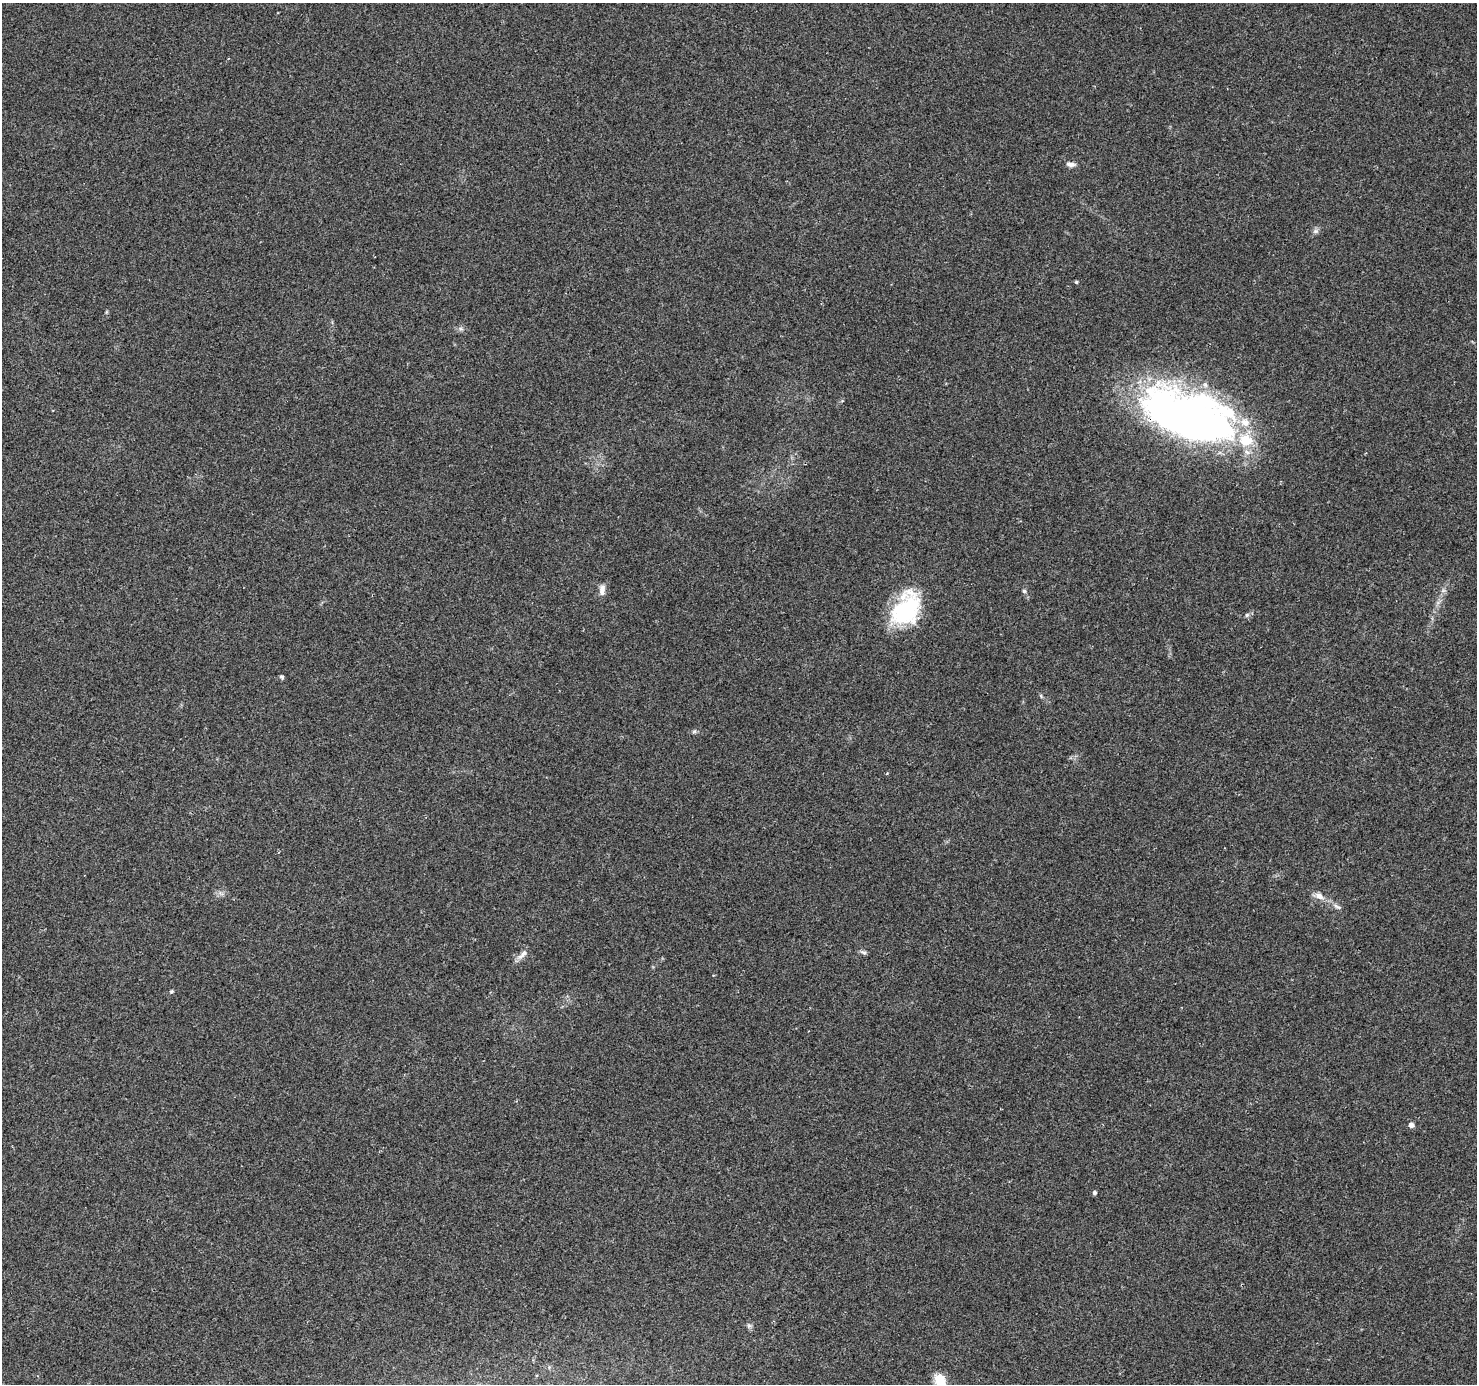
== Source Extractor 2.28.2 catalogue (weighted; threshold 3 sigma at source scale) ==
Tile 7 of 4 x 4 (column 3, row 2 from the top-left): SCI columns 2957-4431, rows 3018-4399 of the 5905 x 5969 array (HDU 1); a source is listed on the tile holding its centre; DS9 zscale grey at full resolution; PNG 1479 x 1386 px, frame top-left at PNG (2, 3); no overlay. Shown black and unused: <1% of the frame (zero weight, under 2 of 3 exposures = <1% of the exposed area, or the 3 px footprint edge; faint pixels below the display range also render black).
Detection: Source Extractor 2.28.2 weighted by HDU 2 'WHT'; one run over the whole footprint, this tile lists its part. Background 0.047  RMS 0.0058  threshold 0.0262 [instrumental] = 3 sigma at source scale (4.5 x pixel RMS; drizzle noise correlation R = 1.50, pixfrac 1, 0.0396/0.0396 arcsec/px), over >= 5 px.
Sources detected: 29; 4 inside a brighter object's white glare — not listed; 4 inside a brighter listed object's ellipse — not listed separately; the other 21 listed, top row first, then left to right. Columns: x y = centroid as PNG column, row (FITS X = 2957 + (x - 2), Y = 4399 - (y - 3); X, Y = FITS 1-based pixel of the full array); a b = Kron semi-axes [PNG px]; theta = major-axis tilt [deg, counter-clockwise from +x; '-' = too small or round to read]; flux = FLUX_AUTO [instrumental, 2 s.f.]
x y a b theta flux
1071 164 12 6 -8 2.6
1315 231 8 6 20 1.7
1076 282 4 4 - 0.79
461 329 7 4 -18 1.1
1190 420 88 41 -13 310
602 590 14 7 88 3.6
1024 591 5 5 - 1.1
906 609 40 27 59 51
1247 615 6 6 - 1.2
282 677 6 5 - 1
1041 696 7 4 -54 0.84
694 732 7 4 1 1
1319 896 14 8 -27 4.1
1337 907 12 5 -31 2.1
863 952 10 4 -20 1.3
522 954 19 6 42 3.5
171 991 5 4 - 0.77
1411 1125 5 4 - 3.4
1094 1192 5 5 - 1.2
749 1326 7 5 44 1.4
942 1384 18 11 -42 9.4
Overlapping masked pixels (flux is a lower limit): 1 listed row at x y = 1190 420
Isophote crosses this tile's border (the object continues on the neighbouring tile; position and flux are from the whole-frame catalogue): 1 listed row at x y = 942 1384